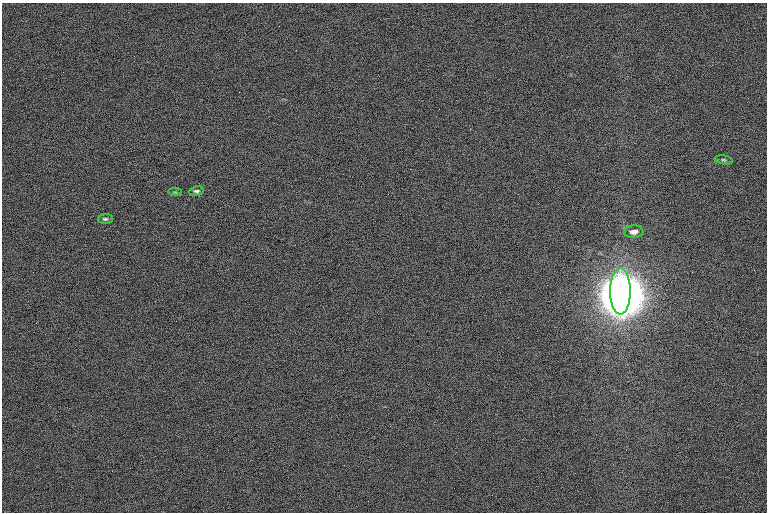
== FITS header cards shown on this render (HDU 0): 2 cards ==
NAXIS1  =                 1530 /
NAXIS2  =                 1020 /

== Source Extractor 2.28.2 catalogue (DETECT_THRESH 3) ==
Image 1530 x 1020 px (HDU 0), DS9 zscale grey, zoomed out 1/2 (1 PNG px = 2 x 2 image px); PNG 769 x 514 px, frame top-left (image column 2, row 1019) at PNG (2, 3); each listed source drawn as its Kron ellipse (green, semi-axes under 4 px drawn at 4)
Background 108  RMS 9.8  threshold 29.5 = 3 sigma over >= 5 px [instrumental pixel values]
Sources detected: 7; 1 cannot appear on this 1/2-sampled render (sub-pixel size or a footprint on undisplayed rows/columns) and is neither listed nor drawn; the other 6 listed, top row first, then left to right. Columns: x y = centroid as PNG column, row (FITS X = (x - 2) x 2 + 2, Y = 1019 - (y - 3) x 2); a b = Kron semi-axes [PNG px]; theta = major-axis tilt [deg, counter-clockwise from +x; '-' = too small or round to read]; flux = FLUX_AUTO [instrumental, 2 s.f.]
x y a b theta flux
724 160 9 4 -9 4.1e+03
196 191 7 5 11 5.9e+03
175 192 7 3 -4 2.8e+03
105 219 7 5 3 5.4e+03
634 232 9 6 3 1.3e+04
620 291 23 10 -90 3.9e+07
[1 sub-pixel or undisplayed-footprint detection neither listed nor drawn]